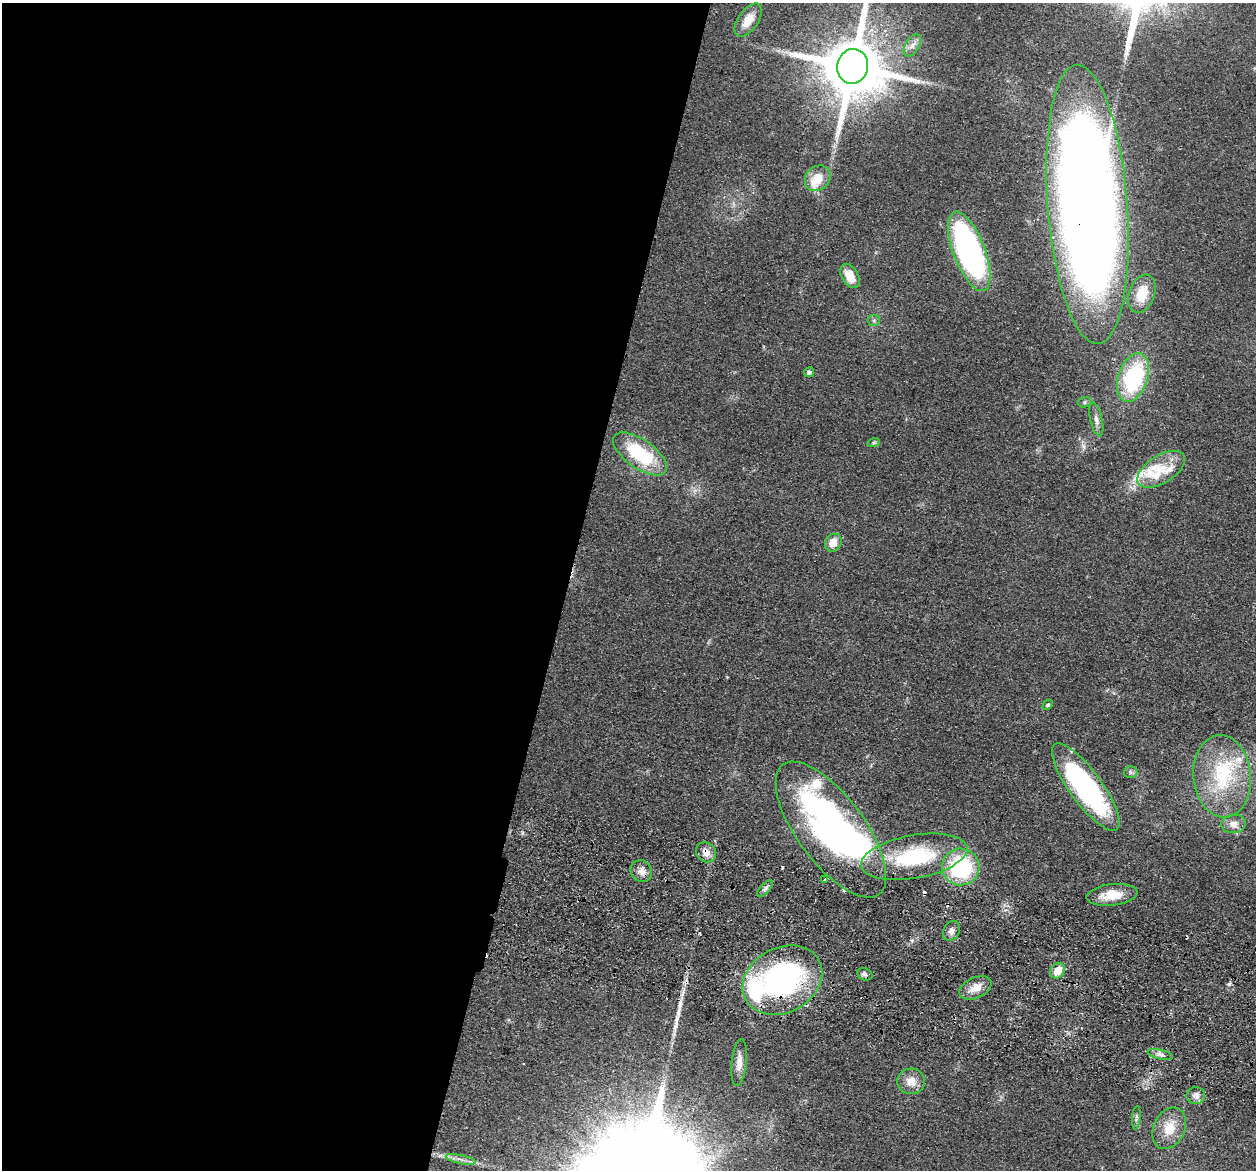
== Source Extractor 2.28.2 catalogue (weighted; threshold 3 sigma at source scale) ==
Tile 5 of 4 x 4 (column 1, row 2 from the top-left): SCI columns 15-1268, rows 2633-3800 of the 5045 x 5146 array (HDU 1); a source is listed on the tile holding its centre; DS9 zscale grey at full resolution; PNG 1258 x 1172 px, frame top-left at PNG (2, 3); each listed source drawn as its Kron ellipse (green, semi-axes under 4 px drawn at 4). Shown black and unused: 45% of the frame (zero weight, under 2 of 3 exposures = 3% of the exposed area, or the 3 px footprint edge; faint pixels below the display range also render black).
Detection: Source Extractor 2.28.2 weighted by HDU 2 'WHT'; one run over the whole footprint, this tile lists its part. Background 0.0513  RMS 0.0067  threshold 0.0299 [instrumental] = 3 sigma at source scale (4.5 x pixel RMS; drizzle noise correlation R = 1.50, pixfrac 1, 0.05/0.05 arcsec/px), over >= 5 px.
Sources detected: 55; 1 inside a brighter object's white glare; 4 cosmic-ray / hot-pixel residue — neither listed nor drawn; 8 inside a brighter listed object's ellipse — not listed separately; the other 42 listed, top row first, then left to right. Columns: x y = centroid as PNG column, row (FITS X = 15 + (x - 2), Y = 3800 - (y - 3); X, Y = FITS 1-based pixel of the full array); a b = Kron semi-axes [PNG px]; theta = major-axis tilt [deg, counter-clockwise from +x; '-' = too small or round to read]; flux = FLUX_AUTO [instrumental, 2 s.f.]
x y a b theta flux
748 20 19 10 55 10
912 45 12 7 58 3.6
853 66 17 15 78 6000
818 178 14 11 46 11
1087 204 140 40 -86 1400
969 251 42 16 -69 180
850 276 13 8 -61 11
1142 294 20 12 71 15
874 320 6 5 - 1.4
809 372 5 5 - 1.7
1133 377 25 14 72 67
1085 402 7 5 16 1.3
1096 420 17 6 -77 3.5
874 442 6 4 19 0.97
640 454 31 14 -35 42
1161 469 27 14 32 15
833 543 9 7 58 7.2
1048 705 6 4 44 1.2
1130 772 7 6 - 1.7
1222 776 41 29 -85 51
1086 787 53 16 -54 130
1233 824 12 9 6 5.2
831 829 81 33 -53 210
706 852 11 9 -44 5.7
914 857 54 21 10 59
961 867 19 18 - 64
641 871 11 10 - 4.6
825 880 3 3 - 2.4
765 889 10 4 48 1.9
1112 895 25 10 7 14
951 931 10 8 61 3.2
1058 971 8 6 51 9.3
865 974 8 6 -22 1.8
782 980 42 32 29 150
975 988 17 10 24 8.6
1160 1054 13 4 -13 2.4
739 1063 23 7 84 5.9
911 1081 14 13 - 7.7
1196 1096 9 8 - 3.7
1136 1118 12 4 85 1.7
1169 1128 22 15 66 14
461 1159 15 3 -12 3.2
Overlapping masked pixels (flux is a lower limit): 3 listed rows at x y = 1087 204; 706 852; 782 980
Isophote crosses this tile's border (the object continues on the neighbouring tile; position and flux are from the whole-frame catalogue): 1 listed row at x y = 853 66